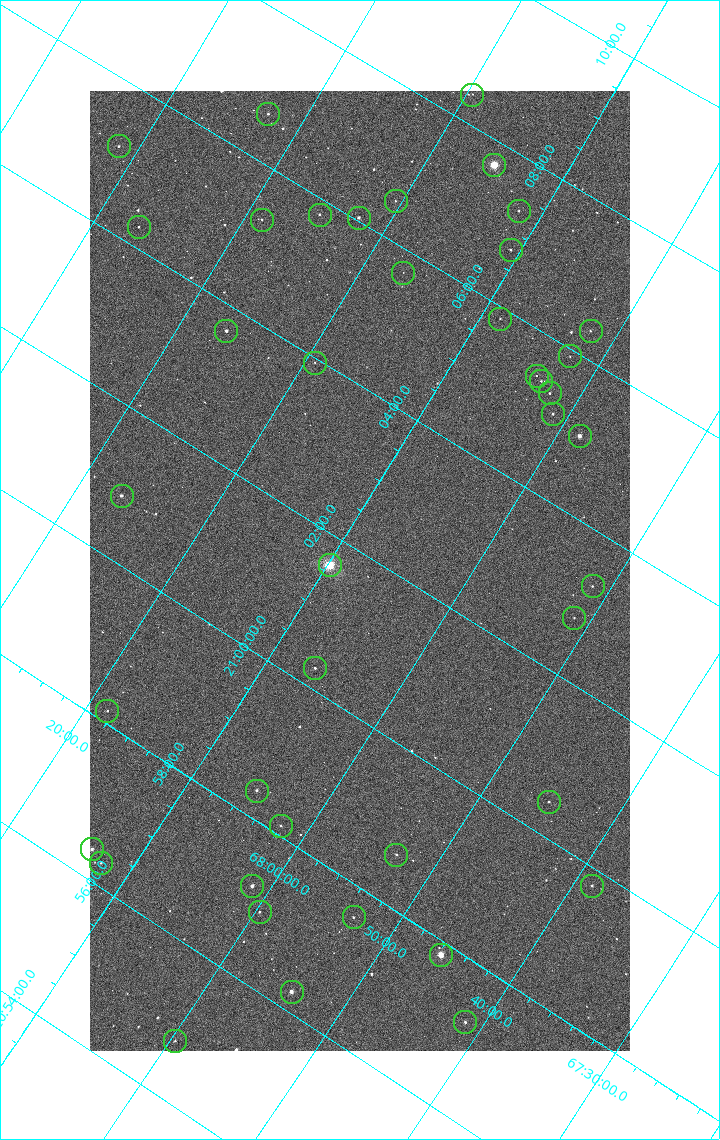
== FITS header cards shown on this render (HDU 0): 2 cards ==
NAXIS1  =                 1080 / length of data axis 1
NAXIS2  =                 1920 / length of data axis 2

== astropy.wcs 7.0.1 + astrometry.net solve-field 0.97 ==
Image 1080 x 1920 px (HDU 0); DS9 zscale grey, zoomed out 1/2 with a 90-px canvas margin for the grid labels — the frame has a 2x2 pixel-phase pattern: the four 2x2 pixel phases sit at different levels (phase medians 813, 729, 697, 813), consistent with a one-shot-colour (mosaic) sensor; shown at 1/2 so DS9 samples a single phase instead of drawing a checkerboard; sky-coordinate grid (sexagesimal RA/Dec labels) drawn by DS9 from the SOLVED WCS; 42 Tycho-2 reference stars matched to detected sources circled (green)
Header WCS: RA---TAN/DEC--TAN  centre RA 21:01:46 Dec +68:08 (315.44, +68.13 deg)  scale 2.37 arcsec/px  FOV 42.7' x 76.0'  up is +58 deg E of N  parity flipped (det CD > 0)
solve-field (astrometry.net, Tycho-2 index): VERIFIED the header's WCS against the Tycho-2 star catalogue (verified at 4 index scales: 6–42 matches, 0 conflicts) and refined it, rather than solving blind
Solved WCS: RA---TAN-SIP/DEC--TAN-SIP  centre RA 21:01:46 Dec +68:08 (315.44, +68.13 deg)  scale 2.37 arcsec/px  FOV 42.7' x 76.0'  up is +58 deg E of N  parity flipped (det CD > 0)
The solver's refit moves the header's centre by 0.39 arcsec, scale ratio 1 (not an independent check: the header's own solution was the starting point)
Tycho-2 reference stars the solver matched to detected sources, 42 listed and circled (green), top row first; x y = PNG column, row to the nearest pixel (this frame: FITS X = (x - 90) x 2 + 1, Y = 1920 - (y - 91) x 2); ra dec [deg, ICRS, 3 dp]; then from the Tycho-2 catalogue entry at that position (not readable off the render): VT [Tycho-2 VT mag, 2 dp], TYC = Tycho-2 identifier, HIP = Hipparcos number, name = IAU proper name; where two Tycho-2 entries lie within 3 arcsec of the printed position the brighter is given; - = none
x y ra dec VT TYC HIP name
472 95 317.097 +68.326 12.13 4460-1569-1 - -
268 114 316.662 +68.544 12.10 4460-1999-1 - -
118 146 316.282 +68.691 11.40 4460-1398-1 - -
494 166 316.920 +68.254 6.89 4460-1485-1 104291 -
396 201 316.630 +68.341 12.23 4460-2165-1 - -
518 212 316.824 +68.195 12.03 4460-2105-1 - -
320 215 316.448 +68.418 11.65 4460-814-1 - -
358 218 316.511 +68.372 10.44 4460-2738-1 - -
262 220 316.324 +68.480 12.16 4460-1671-1 - -
138 227 316.071 +68.613 11.75 4460-1488-1 - -
510 250 316.691 +68.178 11.28 4460-1909-1 - -
403 273 316.425 +68.284 12.70 4460-2145-1 - -
500 319 316.464 +68.143 11.77 4460-2321-1 - -
226 331 315.917 +68.443 10.19 4460-1680-1 - -
590 331 316.591 +68.033 11.95 4460-2416-1 - -
570 356 316.477 +68.038 12.46 4460-2785-1 - -
314 363 315.987 +68.322 11.90 4460-2361-1 - -
536 376 316.357 +68.063 12.29 4460-2850-1 - -
541 382 316.349 +68.054 11.93 4460-2609-1 - -
550 394 316.328 +68.036 11.59 4460-2365-1 - -
553 414 316.271 +68.018 11.61 4460-2961-1 - -
580 436 316.255 +67.973 9.08 4460-2805-1 - -
122 496 315.215 +68.445 10.29 4460-1024-1 103702 -
330 566 315.404 +68.163 7.47 4460-3015-1 103763 -
592 586 315.828 +67.855 11.87 4460-1159-1 - -
574 618 315.701 +67.853 12.04 4460-625-1 - -
315 668 315.066 +68.108 10.95 4460-2532-1 - -
107 711 314.540 +68.308 11.36 4460-2154-1 - -
256 791 314.591 +68.085 11.00 4460-2803-1 - -
549 802 315.110 +67.753 11.14 4460-916-1 - -
280 826 314.532 +68.033 11.56 4460-2620-1 - -
92 850 314.097 +68.225 10.20 4460-1961-1 - -
396 855 314.667 +67.885 11.35 4460-2993-1 - -
100 863 314.074 +68.205 11.41 4460-2919-1 - -
252 886 314.300 +68.022 9.99 4460-2439-1 - -
592 886 314.944 +67.645 11.47 4460-889-1 - -
260 912 314.237 +67.995 11.75 4460-2555-1 - -
354 918 314.402 +67.887 11.84 4460-2994-1 - -
440 955 314.458 +67.763 7.88 4460-157-1 103474 -
292 992 314.064 +67.902 9.77 4460-2985-1 - -
465 1022 314.309 +67.688 11.63 4460-910-1 - -
175 1042 313.694 +67.994 12.65 4460-2801-1 - -